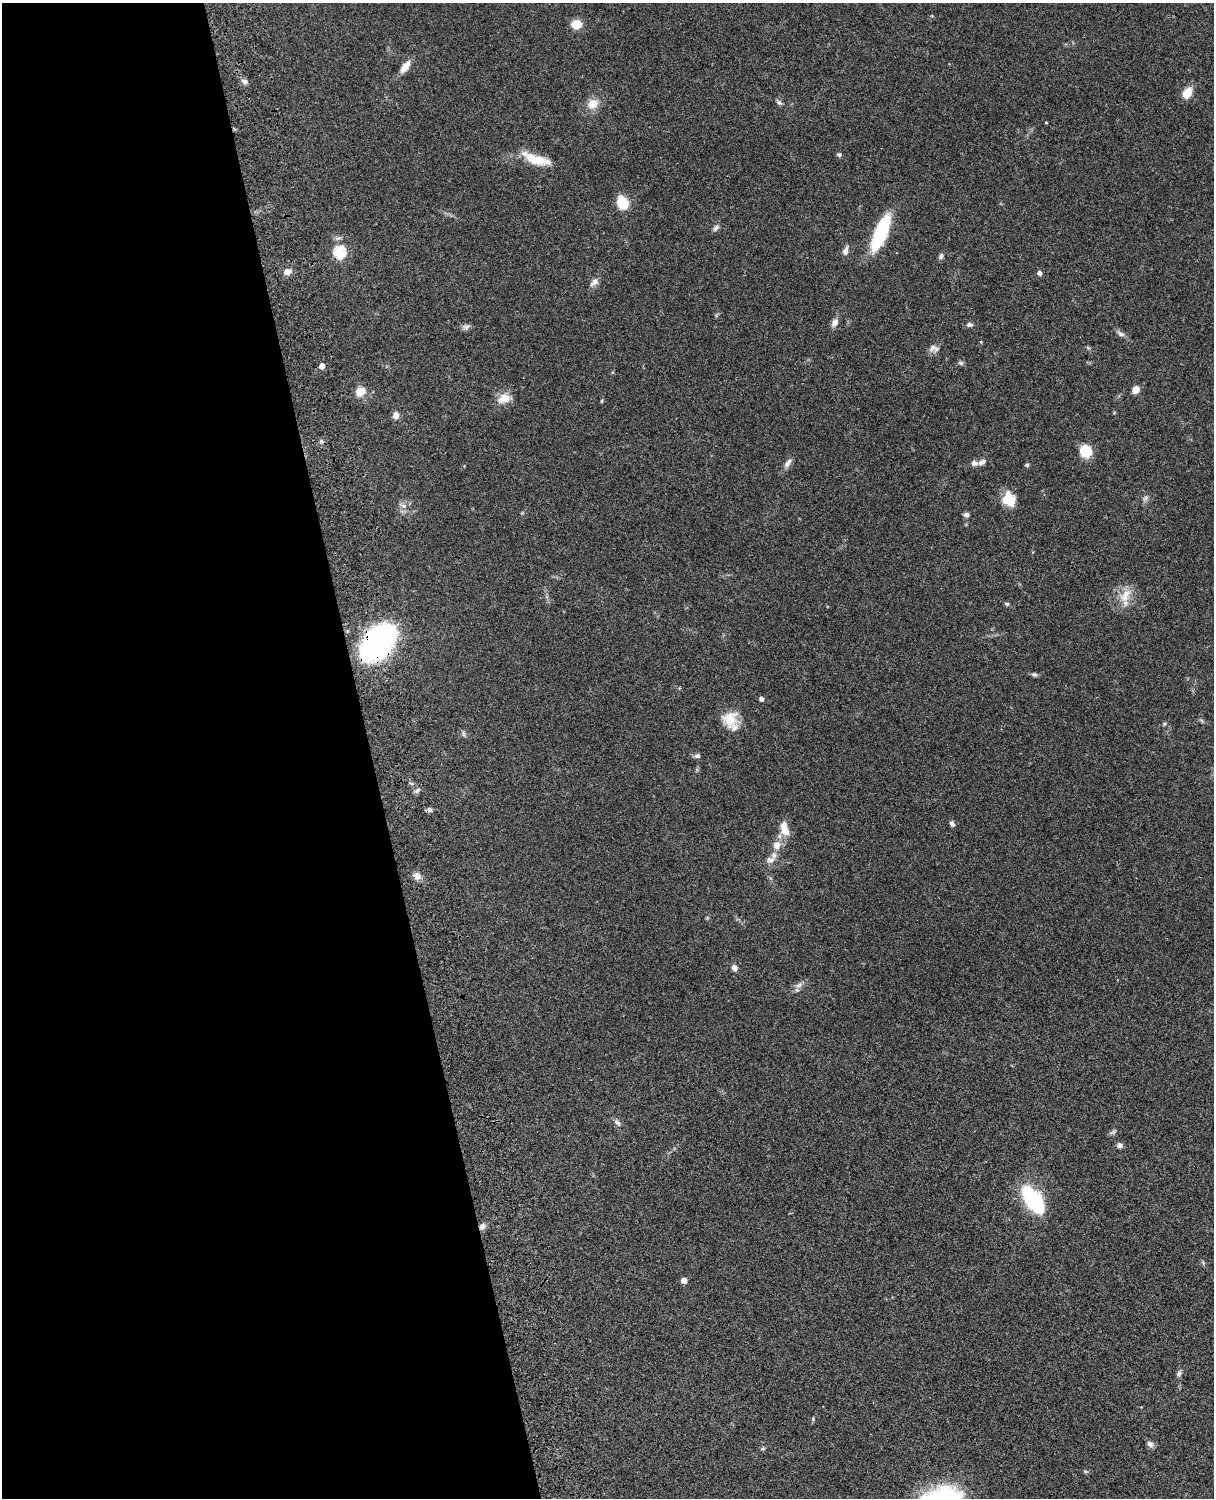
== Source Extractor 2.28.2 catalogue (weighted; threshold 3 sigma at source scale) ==
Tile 5 of 4 x 3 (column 1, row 2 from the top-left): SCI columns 122-1333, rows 1773-3268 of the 5088 x 4927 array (HDU 1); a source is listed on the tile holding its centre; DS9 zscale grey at full resolution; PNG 1216 x 1500 px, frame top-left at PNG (2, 3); no overlay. Shown black and unused: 30% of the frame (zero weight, under 3 of 4 exposures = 6% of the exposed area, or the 3 px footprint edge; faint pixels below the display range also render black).
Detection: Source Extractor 2.28.2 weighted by HDU 2 'WHT'; one run over the whole footprint, this tile lists its part. Background 0.0925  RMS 0.0062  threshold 0.0279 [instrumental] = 3 sigma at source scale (4.5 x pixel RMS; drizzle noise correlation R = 1.50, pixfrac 1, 0.05/0.05 arcsec/px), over >= 5 px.
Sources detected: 67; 3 inside a brighter listed object's ellipse — not listed separately; the other 64 listed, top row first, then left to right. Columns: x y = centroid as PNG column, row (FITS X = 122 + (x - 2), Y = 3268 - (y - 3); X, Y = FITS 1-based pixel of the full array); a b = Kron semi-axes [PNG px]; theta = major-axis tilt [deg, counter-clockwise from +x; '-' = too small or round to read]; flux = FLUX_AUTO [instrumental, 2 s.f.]
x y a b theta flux
577 24 10 8 10 8.9
405 67 16 8 54 6
244 81 9 6 -32 2
1187 93 13 9 59 8.1
779 103 8 5 -48 1.5
593 104 12 10 27 7.5
1046 123 4 2 - 0.44
839 155 6 5 - 1
535 159 33 11 -20 16
622 203 11 8 -61 20
716 228 10 6 46 1.9
881 233 36 11 68 44
845 251 10 7 76 2.9
339 252 6 6 - 63
941 256 7 5 63 1.6
287 272 9 7 15 3.8
1039 273 4 4 - 2.5
594 282 13 7 44 3.2
835 323 10 7 56 3.2
970 325 7 5 0 1.8
466 327 11 6 22 2
1121 334 10 6 -33 2.1
933 348 13 8 -6 3.2
961 363 8 5 -7 1.2
322 366 5 4 - 4.2
1136 390 7 6 - 5.2
361 392 12 10 23 7.9
504 398 20 12 14 7.1
602 401 5 3 - 0.6
396 415 8 7 - 3.6
321 441 5 5 - 1.1
1086 451 11 11 - 16
982 462 11 7 25 2.7
787 463 13 6 54 3
1027 465 6 5 - 0.84
1146 498 8 6 46 1.7
1009 499 15 13 -60 12
404 506 7 6 - 2.2
966 515 6 5 - 2
1125 596 23 11 64 9.2
1007 604 6 5 - 1
378 643 25 15 50 290
1034 674 9 5 -14 1.3
761 699 4 4 - 2.4
730 719 21 19 64 12
1164 724 6 4 32 0.83
463 734 8 4 -82 1.1
697 756 8 5 3 1.7
417 790 9 5 38 1.7
429 810 10 5 12 1.5
952 824 8 6 -49 1.5
784 830 15 10 -57 7.4
776 845 8 7 - 5
770 860 11 7 -8 3.1
417 876 10 9 - 3.8
734 968 7 6 - 2.6
799 985 11 7 30 2.9
618 1123 11 6 -41 2.3
1120 1145 6 6 - 2.2
1032 1199 28 13 -53 56
482 1227 9 7 58 2.5
684 1280 4 4 - 5.1
1179 1373 7 6 - 1.6
1150 1444 10 7 -41 2.2
Overlapping masked pixels (flux is a lower limit): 4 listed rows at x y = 378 643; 429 810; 417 876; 482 1227